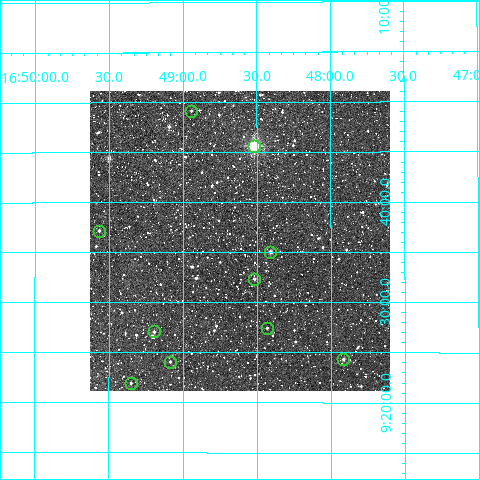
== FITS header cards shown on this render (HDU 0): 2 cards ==
NAXIS1  =                  300
NAXIS2  =                  300

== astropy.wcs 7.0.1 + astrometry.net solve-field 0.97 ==
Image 300 x 300 px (HDU 0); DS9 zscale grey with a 90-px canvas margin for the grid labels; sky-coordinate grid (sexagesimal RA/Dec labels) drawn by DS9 from the SOLVED WCS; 10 Tycho-2 reference stars matched to detected sources circled (green)
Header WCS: RA---TAN/DEC--TAN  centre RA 16:48:37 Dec +09:36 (252.15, +9.60 deg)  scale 6 arcsec/px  FOV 30.0' x 30.0'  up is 0 deg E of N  parity normal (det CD < 0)
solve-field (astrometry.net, Tycho-2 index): VERIFIED the header's WCS against the Tycho-2 star catalogue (verified at 2 index scales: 6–10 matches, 0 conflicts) and refined it, rather than solving blind
Solved WCS: RA---TAN-SIP/DEC--TAN-SIP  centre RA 16:48:37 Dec +09:36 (252.15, +9.60 deg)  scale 6 arcsec/px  FOV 30.0' x 30.0'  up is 0 deg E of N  parity normal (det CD < 0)
The solver's refit moves the header's centre by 2.3 arcsec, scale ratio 1.001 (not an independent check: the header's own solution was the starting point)
Tycho-2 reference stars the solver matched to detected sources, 10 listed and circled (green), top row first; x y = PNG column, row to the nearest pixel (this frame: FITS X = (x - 90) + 1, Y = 300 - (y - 91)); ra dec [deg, ICRS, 3 dp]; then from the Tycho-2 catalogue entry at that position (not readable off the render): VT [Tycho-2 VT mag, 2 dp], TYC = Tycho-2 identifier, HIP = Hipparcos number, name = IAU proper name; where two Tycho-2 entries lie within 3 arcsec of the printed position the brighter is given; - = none
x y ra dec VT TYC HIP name
191 111 252.236 +9.819 11.76 966-1661-1 - -
254 146 252.129 +9.760 8.15 966-1289-1 - -
99 231 252.392 +9.619 11.79 966-2141-1 - -
270 252 252.103 +9.584 10.98 966-1283-1 - -
254 279 252.129 +9.539 12.24 966-345-1 - -
267 328 252.108 +9.457 12.37 966-1931-1 - -
154 331 252.299 +9.451 11.69 966-1483-1 - -
343 359 251.979 +9.405 11.85 966-939-1 - -
170 362 252.272 +9.401 12.07 966-2151-1 - -
131 383 252.338 +9.366 12.31 962-1639-1 - -